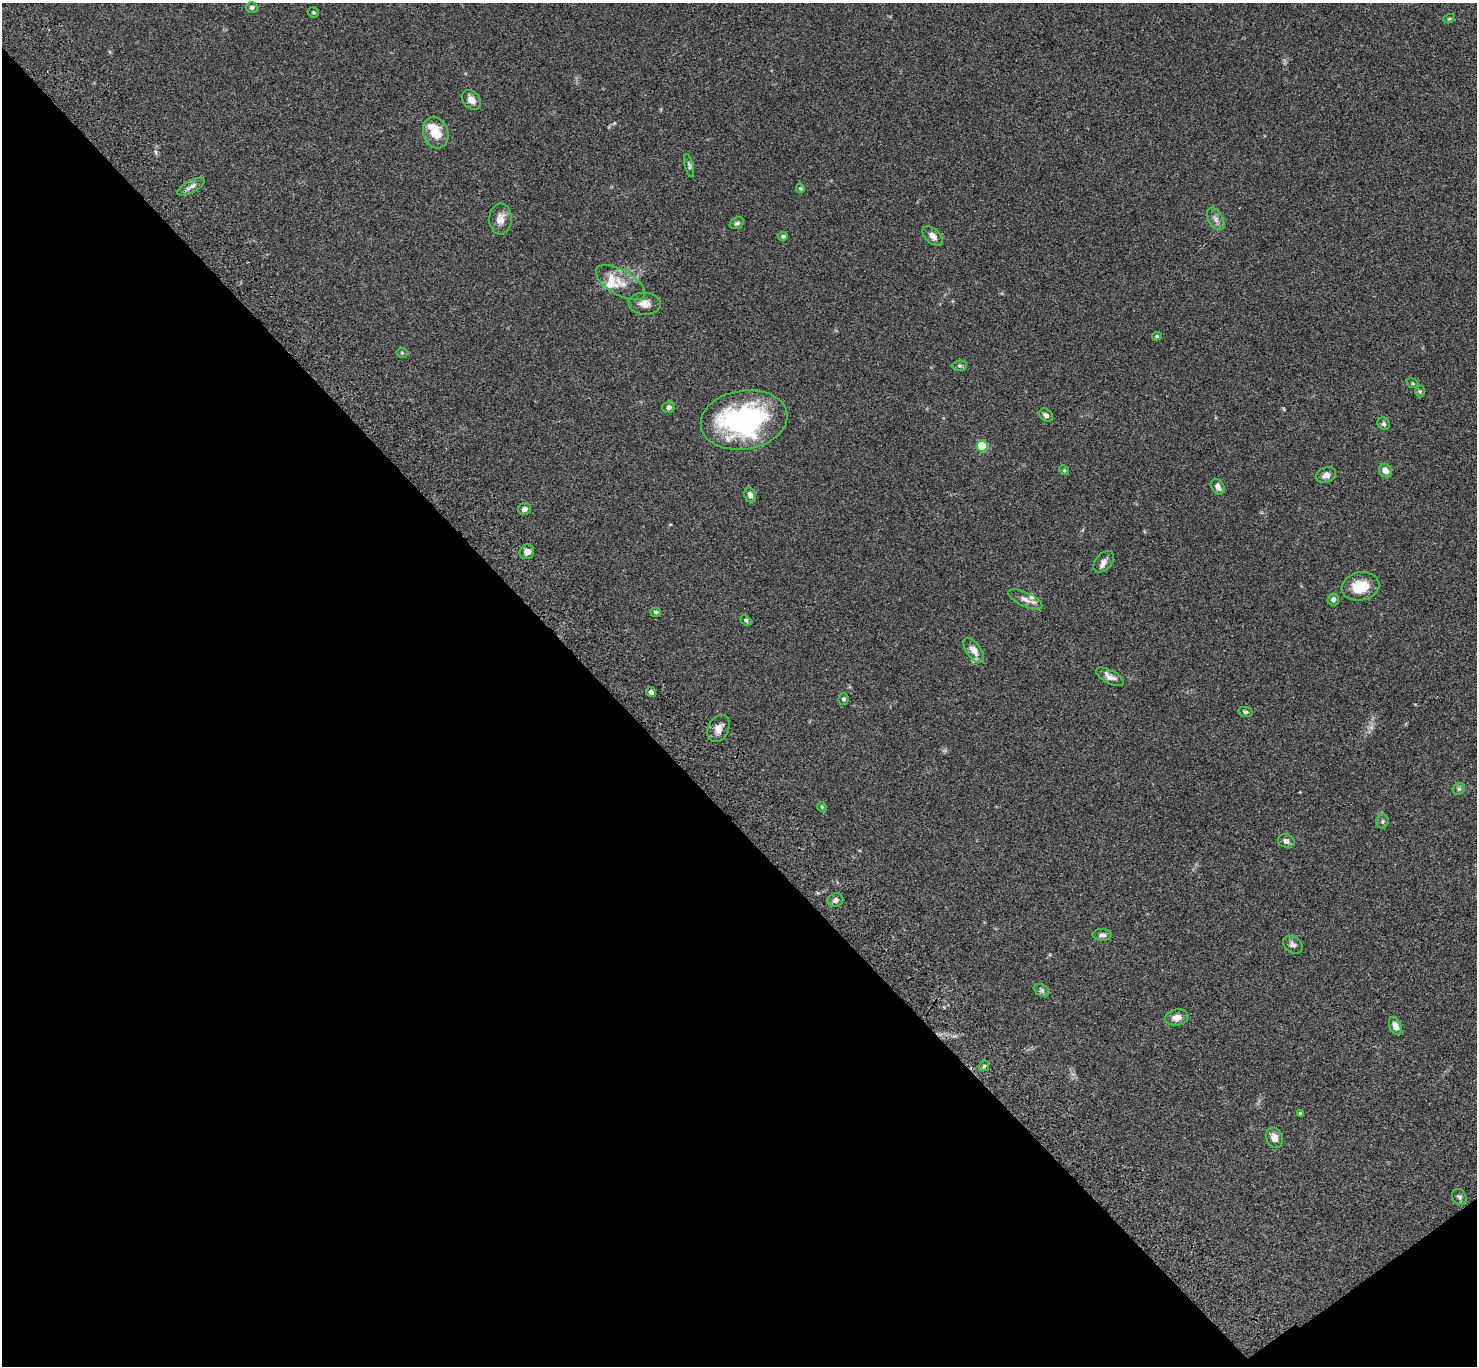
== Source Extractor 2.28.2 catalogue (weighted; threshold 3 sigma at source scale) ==
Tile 14 of 4 x 4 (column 2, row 4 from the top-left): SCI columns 1579-3053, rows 383-1746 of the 6106 x 6082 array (HDU 1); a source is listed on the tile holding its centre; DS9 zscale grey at full resolution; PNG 1479 x 1368 px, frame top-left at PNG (2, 3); each listed source drawn as its Kron ellipse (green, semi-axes under 4 px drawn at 4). Shown black and unused: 42% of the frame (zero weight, under 3 of 4 exposures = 6% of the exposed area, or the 3 px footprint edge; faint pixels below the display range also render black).
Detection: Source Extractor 2.28.2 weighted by HDU 2 'WHT'; one run over the whole footprint, this tile lists its part. Background 0.0592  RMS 0.0053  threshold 0.0239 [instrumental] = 3 sigma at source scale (4.5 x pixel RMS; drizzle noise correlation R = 1.50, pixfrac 1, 0.05/0.05 arcsec/px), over >= 5 px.
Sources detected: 64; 1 too faint to see at this stretch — neither listed nor drawn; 5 inside a brighter listed object's ellipse — not listed separately; the other 58 listed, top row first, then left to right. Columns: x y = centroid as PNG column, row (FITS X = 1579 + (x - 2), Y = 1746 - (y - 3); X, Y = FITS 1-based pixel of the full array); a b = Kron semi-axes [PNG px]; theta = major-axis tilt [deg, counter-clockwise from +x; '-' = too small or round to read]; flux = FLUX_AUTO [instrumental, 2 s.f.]
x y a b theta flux
252 7 6 5 - 1.5
313 12 6 5 - 0.8
1449 19 6 3 19 0.62
471 100 11 8 -48 3.8
436 133 16 12 -71 10
689 166 12 4 -76 1.1
191 187 15 5 28 2.5
800 188 4 4 - 0.82
500 219 15 11 88 4.8
1216 219 12 7 -61 2.6
737 223 7 5 26 1.1
783 236 5 4 - 1
933 236 12 7 -41 3.1
621 283 27 12 -30 7.9
645 304 16 11 -2 4
1157 336 5 4 - 0.79
402 353 5 5 - 0.66
960 366 7 5 6 1
1413 383 6 4 -22 0.72
1420 391 6 5 - 0.69
669 407 6 5 - 1.7
1046 415 7 6 - 1.7
744 420 43 29 10 97
1384 424 6 5 - 1
982 446 5 5 - 25
1064 470 5 4 - 0.61
1386 471 7 6 - 3.3
1326 475 10 7 19 2.7
1218 487 8 6 -57 2
750 495 7 6 - 2.2
524 509 6 6 - 1.7
527 552 7 7 - 2.9
1104 562 13 7 48 2.6
1360 586 19 14 11 12
1025 599 18 7 -24 3.3
1333 599 6 5 - 1.5
656 612 5 4 - 1
746 620 6 4 -39 1
974 650 14 7 -54 4
1110 677 15 6 -28 3.2
651 692 5 4 - 2
843 699 6 5 - 1.2
1245 712 7 5 -10 0.93
718 728 14 10 62 4
1459 789 6 5 - 0.97
822 807 5 4 - 0.69
1382 821 7 6 - 1
1286 841 8 6 -18 2
836 900 8 6 28 1.9
1102 935 9 5 -1 1.7
1293 945 11 7 -37 2
1042 990 8 5 -27 1.2
1177 1018 11 8 10 3.8
1395 1026 9 5 -67 3.8
984 1066 6 4 45 0.9
1300 1114 3 3 - 0.93
1274 1138 10 8 -69 3.9
1459 1197 8 7 - 1.3